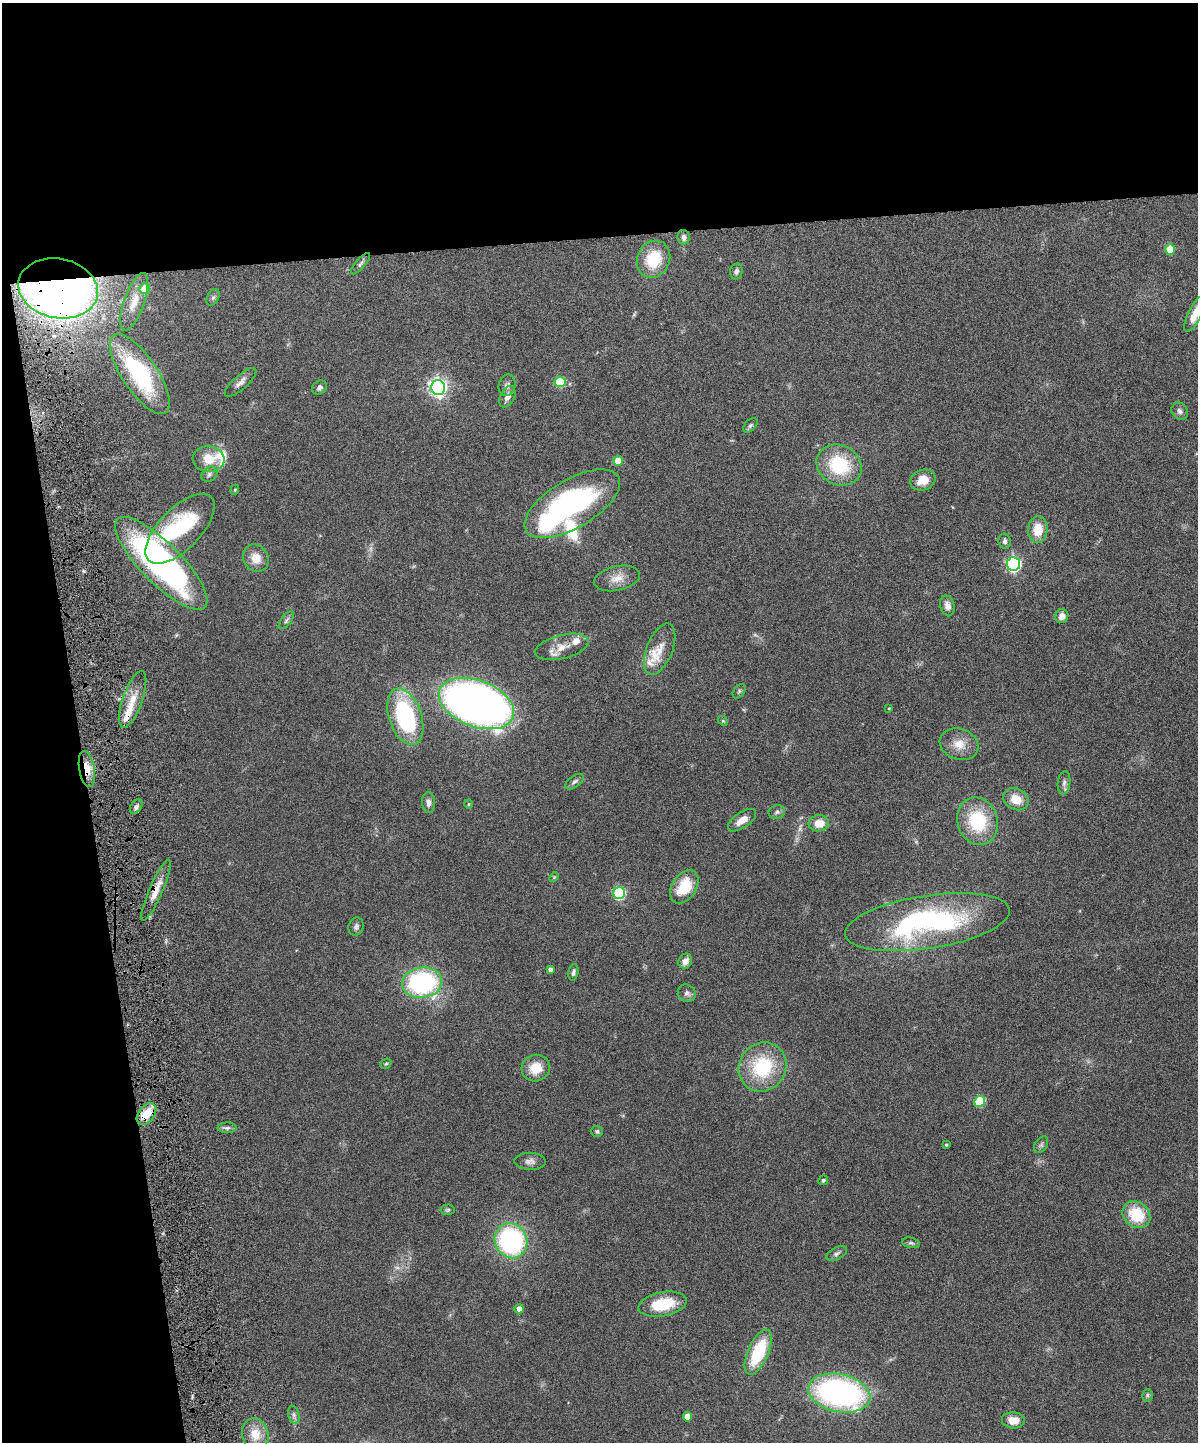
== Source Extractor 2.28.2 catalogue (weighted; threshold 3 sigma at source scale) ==
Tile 1 of 4 x 3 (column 1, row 1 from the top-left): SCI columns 62-1257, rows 3042-4481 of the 4909 x 4747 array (HDU 1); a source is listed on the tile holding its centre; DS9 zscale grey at full resolution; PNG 1200 x 1444 px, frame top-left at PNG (2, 3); each listed source drawn as its Kron ellipse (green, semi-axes under 4 px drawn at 4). Shown black and unused: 23% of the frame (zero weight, under 6 of 12 exposures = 3% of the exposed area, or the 3 px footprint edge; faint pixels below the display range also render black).
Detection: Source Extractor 2.28.2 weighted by HDU 2 'WHT'; one run over the whole footprint, this tile lists its part. Background 0.0912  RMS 0.0045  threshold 0.0184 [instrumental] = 3 sigma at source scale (4.09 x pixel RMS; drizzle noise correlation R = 1.36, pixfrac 0.8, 0.05/0.05 arcsec/px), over >= 5 px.
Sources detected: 104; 3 too faint to see at this stretch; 2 inside a brighter object's white glare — neither listed nor drawn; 7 inside a brighter listed object's ellipse — not listed separately; the other 92 listed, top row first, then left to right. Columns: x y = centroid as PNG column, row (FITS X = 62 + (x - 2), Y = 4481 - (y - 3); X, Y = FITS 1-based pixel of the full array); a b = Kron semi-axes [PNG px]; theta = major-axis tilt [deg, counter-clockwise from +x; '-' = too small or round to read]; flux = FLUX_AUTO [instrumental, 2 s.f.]
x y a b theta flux
684 237 7 6 - 1.8
1170 249 5 5 - 11
654 259 19 16 65 16
360 264 13 5 49 1.2
736 271 8 6 78 1.2
58 288 40 29 -11 340
145 289 5 5 - 10
213 297 9 5 63 1
134 302 30 10 70 7.1
1195 314 20 7 64 5.9
140 374 46 17 -56 51
241 382 20 7 42 2.5
560 382 5 5 - 17
507 385 11 8 77 1.7
438 387 7 7 - 170
320 388 8 6 42 1.3
507 397 11 7 64 2.8
1180 411 9 7 -50 1.5
750 425 9 5 45 0.92
208 459 16 12 -4 7.8
618 461 5 5 - 6.7
839 465 23 19 -27 24
209 474 8 7 - 1.3
923 480 13 10 22 6
235 490 5 4 - 0.47
572 504 54 24 31 84
180 529 45 21 45 32
1038 530 13 9 84 7.8
1005 541 7 6 - 1.2
256 558 14 12 -57 5.6
161 563 62 20 -45 130
1014 564 7 6 - 77
617 578 23 12 12 5.1
947 606 10 7 -75 2.7
1062 616 7 6 - 2.7
286 620 10 5 52 1.1
562 647 27 12 14 6.3
660 649 27 13 68 6.4
739 691 8 5 55 0.84
133 699 30 10 71 7.2
476 704 39 23 -20 320
889 708 4 2 - 0.32
405 717 29 16 -71 53
723 721 5 4 - 0.55
959 744 20 15 -21 6.3
87 769 18 7 -80 6
574 782 11 5 36 1.2
1064 783 12 6 83 1.6
1016 799 13 10 -29 6.7
429 802 10 6 -89 1.9
468 804 4 4 - 0.48
136 807 8 5 55 1.5
777 812 8 6 20 1.3
742 820 16 7 34 4.2
978 821 24 20 -70 23
819 823 10 8 8 6.1
554 877 6 3 46 0.42
684 887 18 12 56 13
156 890 33 6 67 5.5
619 893 6 6 - 44
927 922 83 26 9 83
356 927 9 7 72 1.3
685 961 8 6 65 2.9
550 969 4 4 - 1.5
573 972 8 5 80 1.2
422 983 20 15 7 63
687 993 9 8 - 1.7
386 1064 6 5 - 0.62
762 1067 25 23 54 26
536 1068 14 13 - 8
980 1101 5 5 - 22
146 1114 12 8 53 9.6
227 1128 9 5 0 1.2
597 1131 6 5 - 0.78
946 1145 3 3 - 0.45
1041 1145 9 6 55 1.1
530 1161 16 8 -1 2.3
823 1180 5 4 - 0.62
448 1210 7 5 2 0.69
1136 1215 15 12 -41 16
511 1241 18 16 -64 71
911 1243 9 5 -12 0.88
837 1254 11 6 27 1.4
663 1304 24 12 11 15
519 1309 4 4 - 3
758 1352 24 10 66 23
839 1393 32 19 -12 100
1147 1395 6 5 - 0.73
294 1415 9 5 -77 1.4
687 1417 4 4 - 4.1
1013 1420 11 8 -5 4.7
255 1434 16 13 -76 7.2
Overlapping masked pixels (flux is a lower limit): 4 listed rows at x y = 58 288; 87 769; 156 890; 146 1114
Isophote crosses this tile's border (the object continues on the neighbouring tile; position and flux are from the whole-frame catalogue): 1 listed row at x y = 1195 314